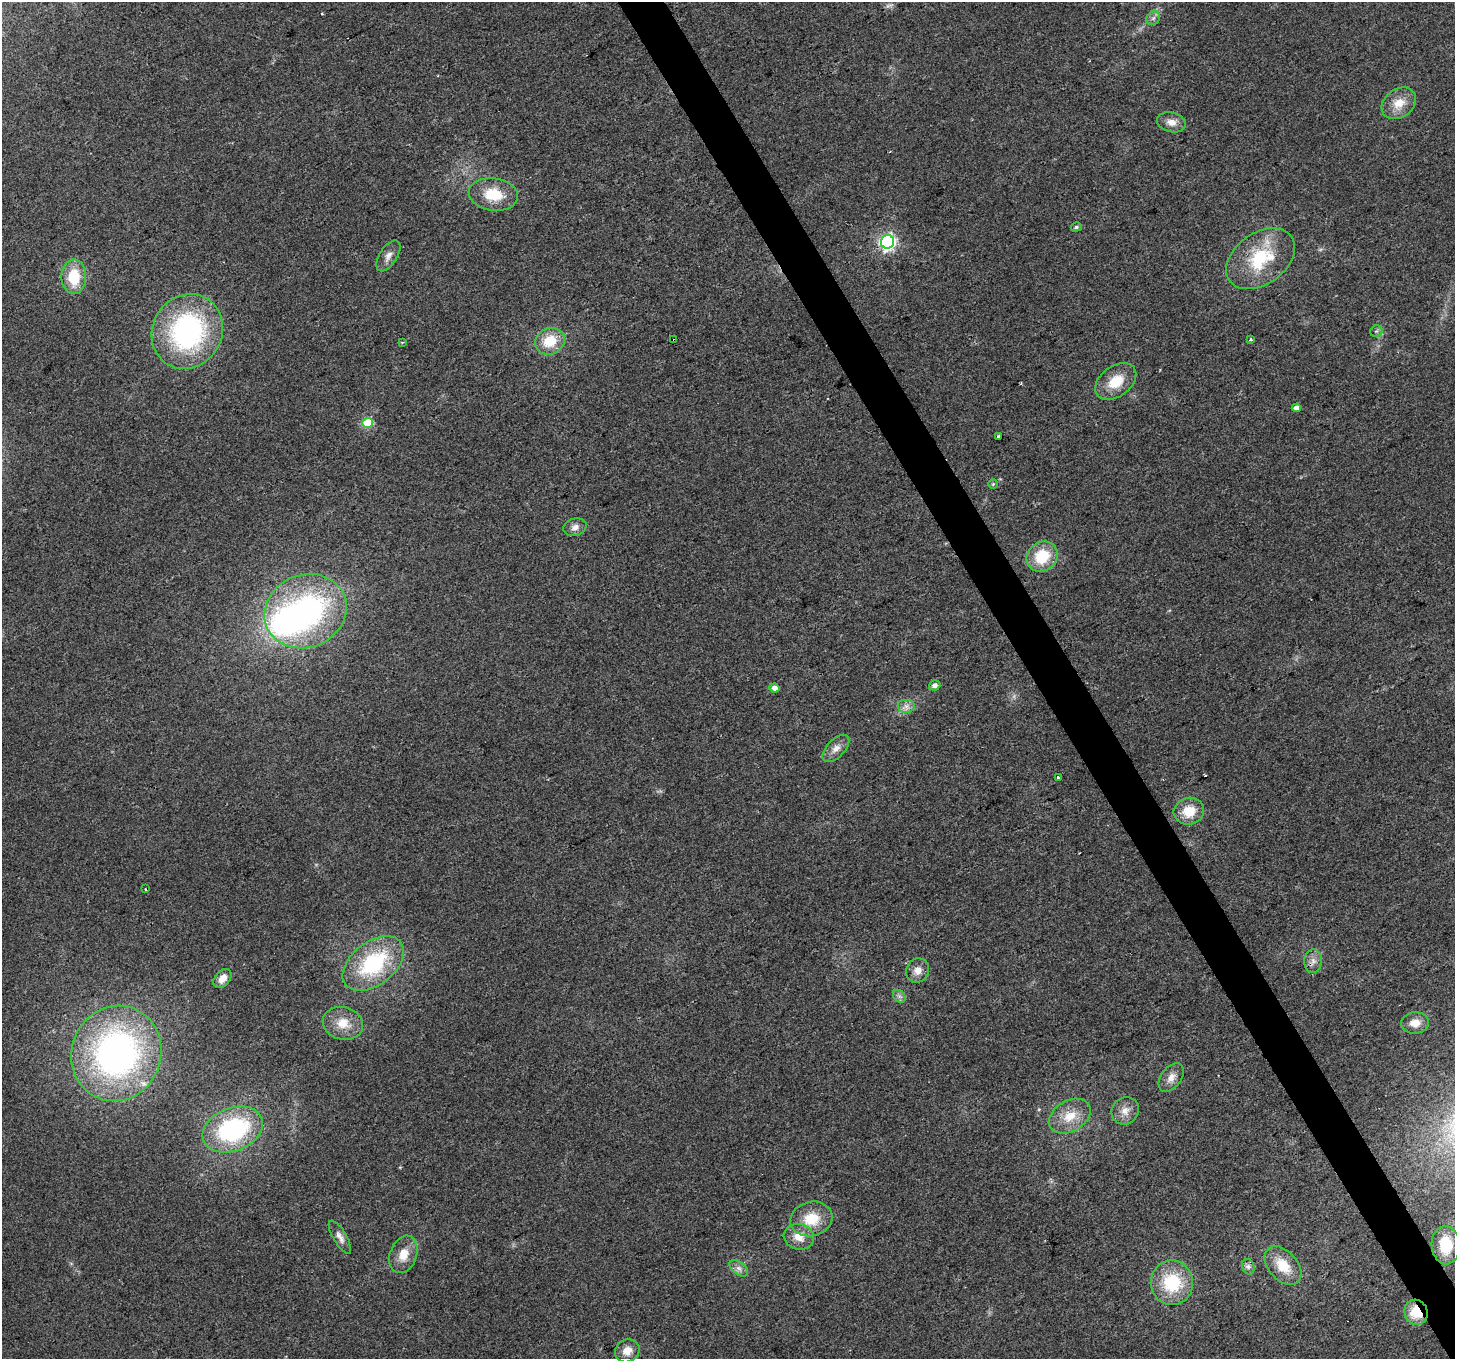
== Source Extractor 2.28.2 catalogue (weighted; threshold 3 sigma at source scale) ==
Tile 6 of 4 x 4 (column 2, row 2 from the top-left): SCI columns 1453-2905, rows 2824-4180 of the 5813 x 5705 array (HDU 1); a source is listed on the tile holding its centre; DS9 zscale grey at full resolution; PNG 1457 x 1361 px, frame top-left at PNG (2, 2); each listed source drawn as its Kron ellipse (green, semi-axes under 4 px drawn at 4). Shown black and unused: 3% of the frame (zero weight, under 2 of 3 exposures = <1% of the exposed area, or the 3 px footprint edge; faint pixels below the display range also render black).
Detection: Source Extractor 2.28.2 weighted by HDU 2 'WHT'; one run over the whole footprint, this tile lists its part. Background 0.035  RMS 0.0064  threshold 0.0286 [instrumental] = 3 sigma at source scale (4.5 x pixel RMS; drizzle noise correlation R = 1.50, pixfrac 1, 0.0396/0.0396 arcsec/px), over >= 5 px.
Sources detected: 58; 1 too faint to see at this stretch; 1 inside a brighter object's white glare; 3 cosmic-ray / hot-pixel residue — neither listed nor drawn; the other 53 listed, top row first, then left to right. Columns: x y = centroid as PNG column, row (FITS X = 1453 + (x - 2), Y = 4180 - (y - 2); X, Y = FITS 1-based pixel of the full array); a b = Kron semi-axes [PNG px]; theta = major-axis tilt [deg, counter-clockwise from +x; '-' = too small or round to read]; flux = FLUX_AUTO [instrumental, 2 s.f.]
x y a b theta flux
1153 18 7 6 - 2
1399 103 19 14 36 11
1171 122 14 9 -14 5.6
493 194 25 16 -7 20
1076 227 6 4 16 1.2
888 242 7 6 - 190
388 256 17 8 57 4.5
1260 259 38 25 36 42
74 277 17 12 89 21
1376 331 6 5 - 1.3
187 332 38 35 59 120
1251 339 3 3 - 1
674 340 3 3 - 2.5
550 341 15 13 26 17
402 342 3 3 - 0.78
1116 381 23 15 36 16
1296 408 5 4 - 3.8
368 423 5 5 - 35
999 437 4 3 - 3
993 484 5 5 - 0.91
575 527 12 8 17 3.9
1042 557 16 14 37 23
305 611 42 36 22 150
935 685 6 5 - 2.3
775 688 5 4 - 4.1
906 706 9 7 0 3.2
836 749 17 9 45 5.3
1058 778 3 3 - 8.8
1189 811 15 13 15 14
145 889 3 2 - 0.76
1313 961 12 9 85 4
373 963 35 21 38 61
918 970 12 11 - 5.8
222 979 11 7 49 5.6
899 996 7 5 -45 1.8
343 1023 20 16 -14 12
1415 1023 14 10 6 7.1
116 1053 48 44 68 220
1171 1077 16 10 53 5.6
1125 1111 14 13 - 6.3
1070 1116 22 15 30 14
233 1129 31 21 21 80
811 1219 21 17 14 18
340 1237 19 6 -59 3.8
799 1237 15 13 -16 8.9
1446 1245 19 14 -87 23
403 1254 19 13 70 10
1283 1266 22 14 -48 16
1248 1267 8 6 -69 2.1
739 1268 11 6 -37 3
1172 1283 22 21 - 35
1416 1312 13 11 -66 17
627 1351 12 11 - 7.1
Overlapping masked pixels (flux is a lower limit): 2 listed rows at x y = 674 340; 1416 1312